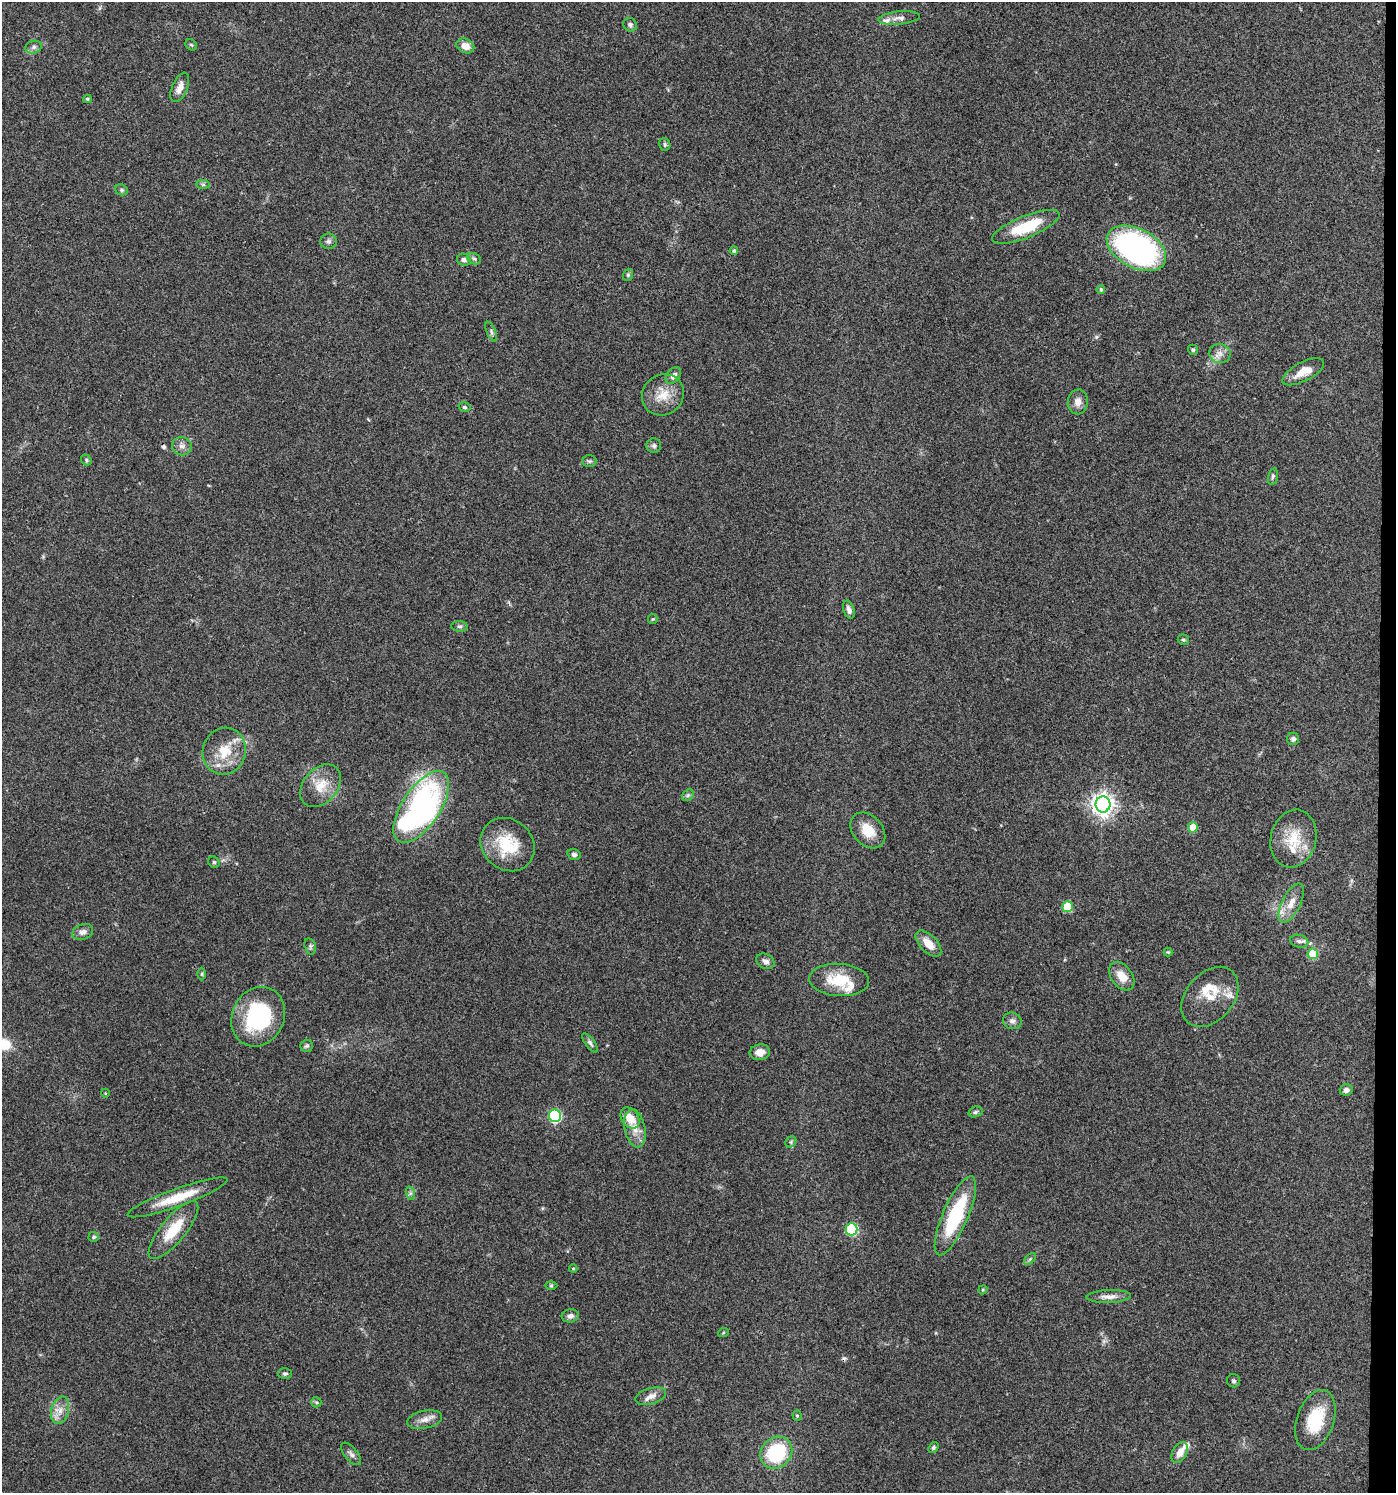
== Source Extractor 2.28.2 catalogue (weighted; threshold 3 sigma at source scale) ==
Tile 6 of 3 x 3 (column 3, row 2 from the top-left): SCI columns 2894-4287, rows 1496-2986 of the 4500 x 4479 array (HDU 1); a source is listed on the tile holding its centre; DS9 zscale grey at full resolution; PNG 1398 x 1495 px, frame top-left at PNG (2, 2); each listed source drawn as its Kron ellipse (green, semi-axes under 4 px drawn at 4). Shown black and unused: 1% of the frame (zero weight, under 3 of 4 exposures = <1% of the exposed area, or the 3 px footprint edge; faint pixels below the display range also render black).
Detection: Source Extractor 2.28.2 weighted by HDU 2 'WHT'; one run over the whole footprint, this tile lists its part. Background 0.0804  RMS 0.0056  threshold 0.0252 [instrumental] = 3 sigma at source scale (4.5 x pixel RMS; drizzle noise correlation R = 1.50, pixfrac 1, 0.05/0.05 arcsec/px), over >= 5 px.
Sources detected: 106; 2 cosmic-ray / hot-pixel residue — neither listed nor drawn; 7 inside a brighter listed object's ellipse — not listed separately; the other 97 listed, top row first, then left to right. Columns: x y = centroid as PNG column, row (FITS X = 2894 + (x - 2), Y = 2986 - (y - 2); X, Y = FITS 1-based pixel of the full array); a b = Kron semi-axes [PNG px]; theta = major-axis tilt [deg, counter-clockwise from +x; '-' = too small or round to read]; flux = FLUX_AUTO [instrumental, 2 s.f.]
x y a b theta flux
899 18 21 6 5 3.5
630 25 7 6 - 1.7
191 45 6 5 - 0.86
465 46 9 7 -23 5.3
34 47 8 6 16 1.8
180 87 15 7 67 4.9
87 99 4 3 - 0.94
665 144 6 5 - 1.1
203 184 7 4 -1 0.97
121 190 6 5 - 1.1
1026 227 36 11 22 24
328 241 8 7 - 1.7
1136 248 32 19 -28 140
734 251 4 4 - 0.73
474 259 7 5 -29 1.2
464 260 7 6 - 1.5
628 275 6 4 70 0.82
1101 289 4 4 - 0.83
491 332 10 4 -67 1.3
1193 350 5 5 - 0.8
1220 353 11 9 -10 3.6
1303 372 23 9 27 8.4
673 376 9 6 51 2.4
663 395 22 20 41 11
1078 402 12 10 85 3.9
464 407 6 4 -16 0.96
182 446 10 9 - 2.9
654 446 7 7 - 1.6
86 460 6 4 -52 0.93
589 461 7 5 0 1.2
1273 476 9 4 76 1.1
849 610 9 5 -72 2.5
653 619 5 5 - 0.67
459 626 8 5 -4 1.3
1183 640 6 5 - 0.94
1293 739 6 6 - 1.7
224 751 24 21 73 16
321 786 24 17 48 11
688 795 6 5 - 1.1
1103 804 8 7 - 400
421 807 41 19 56 170
1193 827 5 5 - 13
868 830 20 14 -47 11
1293 839 29 22 75 17
508 845 29 25 -42 23
574 854 7 5 -14 1.4
214 862 6 5 - 0.86
1291 903 21 9 63 7.2
1067 907 5 5 - 21
83 932 11 7 20 2.4
1299 941 9 6 -15 1.7
928 944 16 8 -46 7.2
310 946 8 5 -73 1.2
1168 952 4 4 - 0.52
1313 954 5 5 - 22
765 961 9 7 -28 2.5
202 974 6 4 89 0.76
1122 976 16 10 -54 7.6
839 980 30 16 -3 19
1210 997 34 23 49 14
258 1017 31 26 63 48
1012 1021 9 8 - 2.3
590 1043 11 4 -53 1.4
307 1046 6 6 - 1.1
760 1052 10 8 9 5
1346 1090 6 5 - 2.3
105 1093 4 3 - 0.49
975 1112 7 5 18 1.1
555 1116 6 6 - 67
630 1118 11 8 -54 8.4
635 1128 19 10 -79 6.8
791 1142 6 5 - 0.88
410 1193 7 4 -72 1.2
177 1197 53 8 20 17
955 1216 43 12 66 43
852 1229 6 6 - 44
173 1230 36 12 50 17
94 1237 5 5 - 1.1
1030 1259 7 4 46 0.98
573 1268 4 4 - 0.59
551 1286 6 4 1 0.67
983 1290 4 4 - 0.63
1109 1297 22 6 2 4
570 1316 9 6 7 2
723 1333 5 3 - 0.64
285 1373 7 5 0 1.2
1234 1381 6 6 - 1.1
651 1396 16 8 16 3.9
316 1402 5 5 - 0.83
60 1410 14 8 75 4.9
797 1416 5 4 - 0.73
425 1420 18 9 12 4.5
1315 1420 31 18 71 24
933 1447 6 5 - 1
1180 1452 11 7 62 5
776 1453 17 15 45 36
351 1454 13 6 -50 2.1